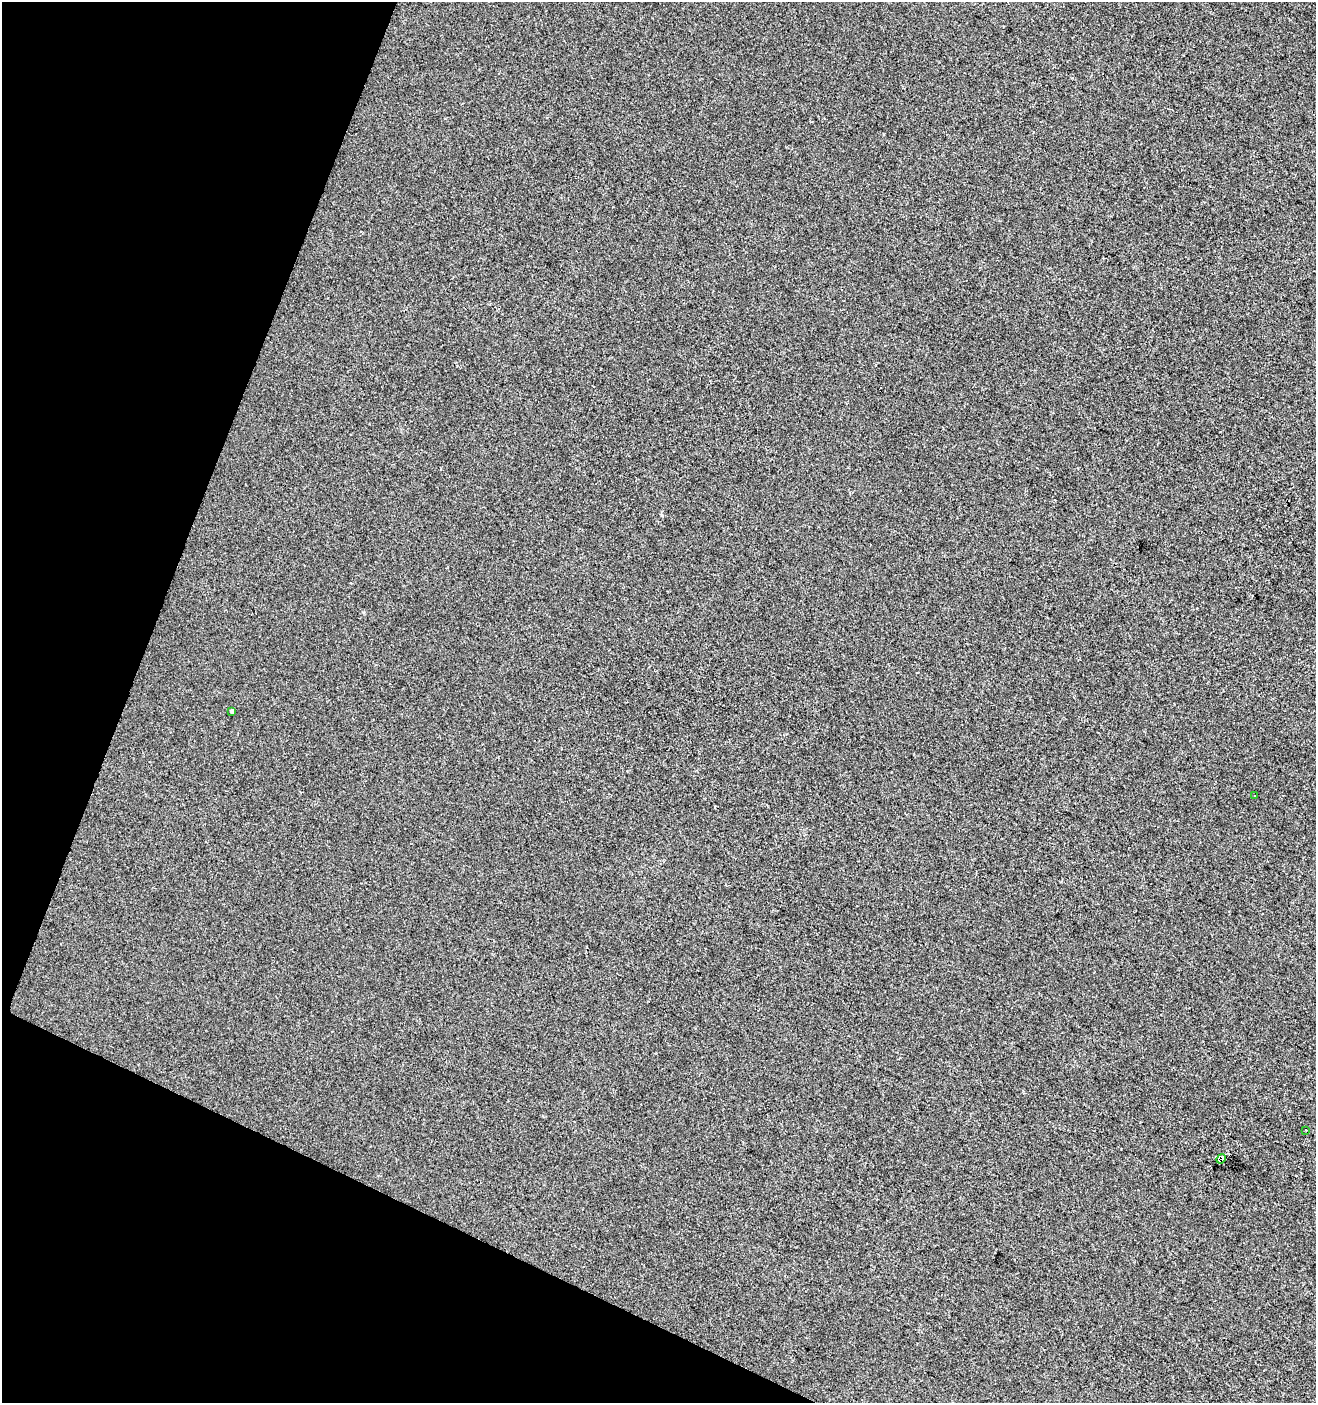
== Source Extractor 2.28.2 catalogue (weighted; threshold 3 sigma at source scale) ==
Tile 9 of 4 x 4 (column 1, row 3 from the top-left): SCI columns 274-1587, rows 1402-2802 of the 5735 x 5610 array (HDU 1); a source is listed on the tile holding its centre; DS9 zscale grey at full resolution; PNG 1318 x 1405 px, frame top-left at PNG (2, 2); each listed source drawn as its Kron ellipse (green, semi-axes under 4 px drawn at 4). Shown black and unused: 20% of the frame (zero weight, under 2 of 3 exposures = <1% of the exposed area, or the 3 px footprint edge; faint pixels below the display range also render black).
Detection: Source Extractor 2.28.2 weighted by HDU 2 'WHT'; one run over the whole footprint, this tile lists its part. Background -2.92e-04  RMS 0.0055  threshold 0.025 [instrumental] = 3 sigma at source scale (4.5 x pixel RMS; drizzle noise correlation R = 1.50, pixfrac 1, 0.0396/0.0396 arcsec/px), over >= 5 px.
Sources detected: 4; all 4 listed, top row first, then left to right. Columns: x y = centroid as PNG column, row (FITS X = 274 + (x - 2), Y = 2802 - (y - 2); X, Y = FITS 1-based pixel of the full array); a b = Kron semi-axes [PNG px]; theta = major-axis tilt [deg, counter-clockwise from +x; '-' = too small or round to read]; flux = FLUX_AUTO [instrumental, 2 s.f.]
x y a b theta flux
232 711 4 4 - 3.4
1255 796 3 2 - 1.1
1306 1130 2 2 - 0.43
1221 1159 5 4 - 78
Overlapping masked pixels (flux is a lower limit): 1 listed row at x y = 1221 1159